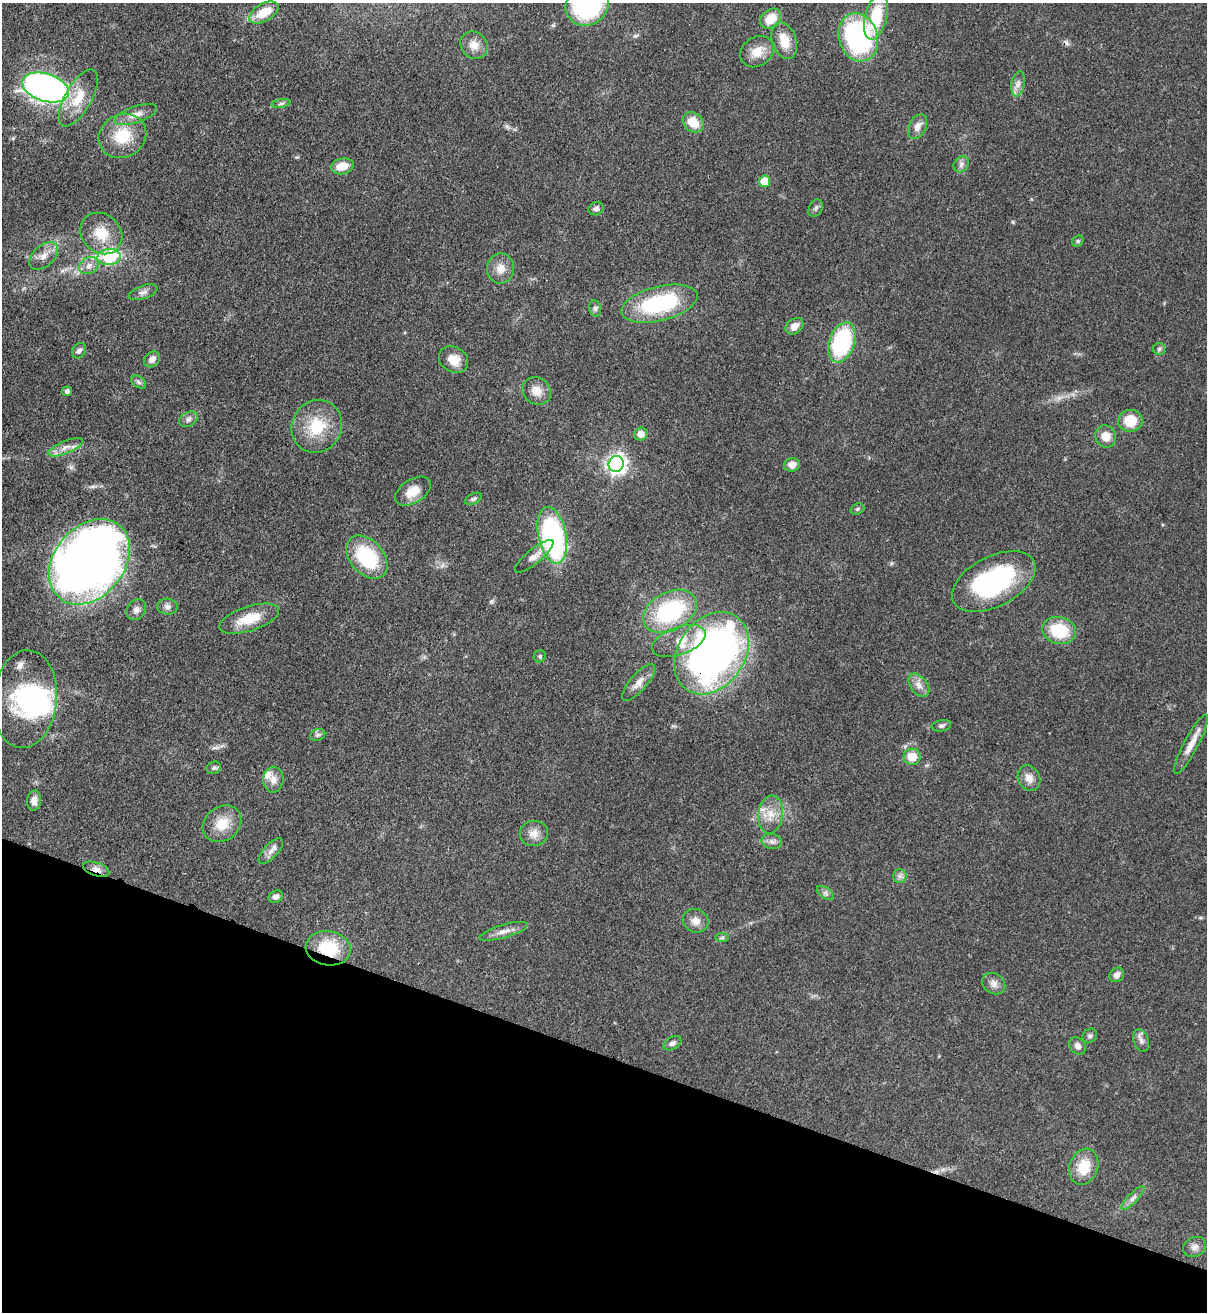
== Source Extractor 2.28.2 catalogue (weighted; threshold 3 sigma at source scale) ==
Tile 15 of 4 x 4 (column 3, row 4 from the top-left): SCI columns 2754-3958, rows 32-1341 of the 5380 x 5303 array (HDU 1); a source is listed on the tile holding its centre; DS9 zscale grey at full resolution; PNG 1209 x 1314 px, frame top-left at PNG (2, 3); each listed source drawn as its Kron ellipse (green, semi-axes under 4 px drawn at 4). Shown black and unused: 20% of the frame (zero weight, under 3 of 4 exposures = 7% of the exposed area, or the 3 px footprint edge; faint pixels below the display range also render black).
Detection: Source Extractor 2.28.2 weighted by HDU 2 'WHT'; one run over the whole footprint, this tile lists its part. Background 0.0834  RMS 0.0039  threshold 0.0177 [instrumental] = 3 sigma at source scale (4.5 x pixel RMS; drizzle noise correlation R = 1.50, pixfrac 1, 0.05/0.05 arcsec/px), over >= 5 px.
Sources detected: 102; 3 inside a brighter object's white glare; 1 cosmic-ray / hot-pixel residue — neither listed nor drawn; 2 inside a brighter listed object's ellipse — not listed separately; the other 96 listed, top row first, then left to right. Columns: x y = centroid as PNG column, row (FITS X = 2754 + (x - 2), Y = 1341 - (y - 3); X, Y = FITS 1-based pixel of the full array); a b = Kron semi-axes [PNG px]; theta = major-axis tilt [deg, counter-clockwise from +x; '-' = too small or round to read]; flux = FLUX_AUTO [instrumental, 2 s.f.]
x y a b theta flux
587 5 22 20 35 53
264 12 16 9 30 7.9
876 17 23 11 75 16
771 19 11 9 40 7.4
858 37 24 19 -72 68
784 41 19 12 -72 7.4
474 45 15 12 -47 4.2
757 52 18 14 34 6.1
1018 84 13 6 80 2.2
46 88 24 13 -18 160
78 98 32 13 60 11
281 104 9 4 11 0.85
136 115 22 8 19 4.1
693 122 11 9 -39 7.1
918 127 13 8 62 3.3
122 136 25 21 30 15
961 164 8 7 - 1.5
342 166 11 7 12 5.6
765 181 6 5 - 9.6
816 208 9 6 63 1.1
596 209 8 6 25 1.2
101 234 22 19 -43 11
1078 241 6 5 - 0.63
44 256 17 10 42 3.9
109 257 12 8 7 32
89 266 10 8 31 2.4
501 268 15 13 83 4.1
143 292 15 6 19 1.7
659 304 39 17 14 38
595 308 8 6 -75 1
794 326 10 7 37 3.4
842 342 21 12 72 43
1159 349 6 6 - 0.76
79 351 8 6 57 1.4
152 359 9 7 41 2.1
454 360 15 12 -32 5.4
139 382 8 5 -36 1
67 391 5 5 - 1.1
537 391 15 13 -39 4.3
188 419 10 7 28 1.6
1130 421 12 11 - 9.1
317 426 27 24 60 15
641 434 7 6 - 3.5
1106 436 11 10 - 4.4
66 447 18 6 22 3.2
616 464 8 7 - 190
792 465 8 7 - 3.1
413 491 20 12 32 6.2
473 499 9 5 25 0.96
857 509 7 5 18 0.75
552 535 29 14 -79 86
534 556 24 7 39 3.5
367 557 25 16 -48 26
89 562 47 35 50 370
994 582 45 25 27 54
167 607 10 8 -6 1.7
136 610 11 9 51 1.9
670 611 28 19 28 39
249 619 31 12 18 10
1059 631 17 13 -13 16
679 641 28 14 20 8
712 653 44 33 56 190
540 656 6 5 - 0.76
639 682 23 8 49 3.6
919 685 13 8 -53 2.7
25 699 49 32 84 41
941 726 10 5 9 1.1
318 735 8 6 21 0.94
1191 744 33 7 62 5.3
912 757 8 8 - 5.8
214 768 7 6 - 1.1
1029 778 13 10 -62 3.1
273 780 13 10 88 3.1
34 800 10 7 82 2.6
771 814 19 12 84 6
222 824 21 17 37 8
534 834 14 12 8 3.6
772 841 10 7 -12 1.7
271 851 16 7 47 2.4
96 869 14 6 -19 2.7
900 876 7 6 - 1.3
825 893 10 5 -34 1.2
276 897 7 6 - 1.6
695 921 13 11 -24 3.2
504 931 25 6 16 3.1
722 938 7 4 1 0.7
328 948 22 17 -9 17
1117 975 8 6 45 2.2
994 984 12 10 -33 2.4
1090 1036 8 6 40 0.98
1141 1041 12 7 -72 1.8
672 1043 9 6 30 1.3
1078 1046 9 7 -51 1.9
1084 1167 18 14 71 9.6
1133 1198 16 5 46 1.7
1195 1247 12 9 24 2.2
Overlapping masked pixels (flux is a lower limit): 4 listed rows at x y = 89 562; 712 653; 96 869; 328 948
Isophote crosses this tile's border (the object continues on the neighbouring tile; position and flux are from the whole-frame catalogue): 1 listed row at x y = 587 5